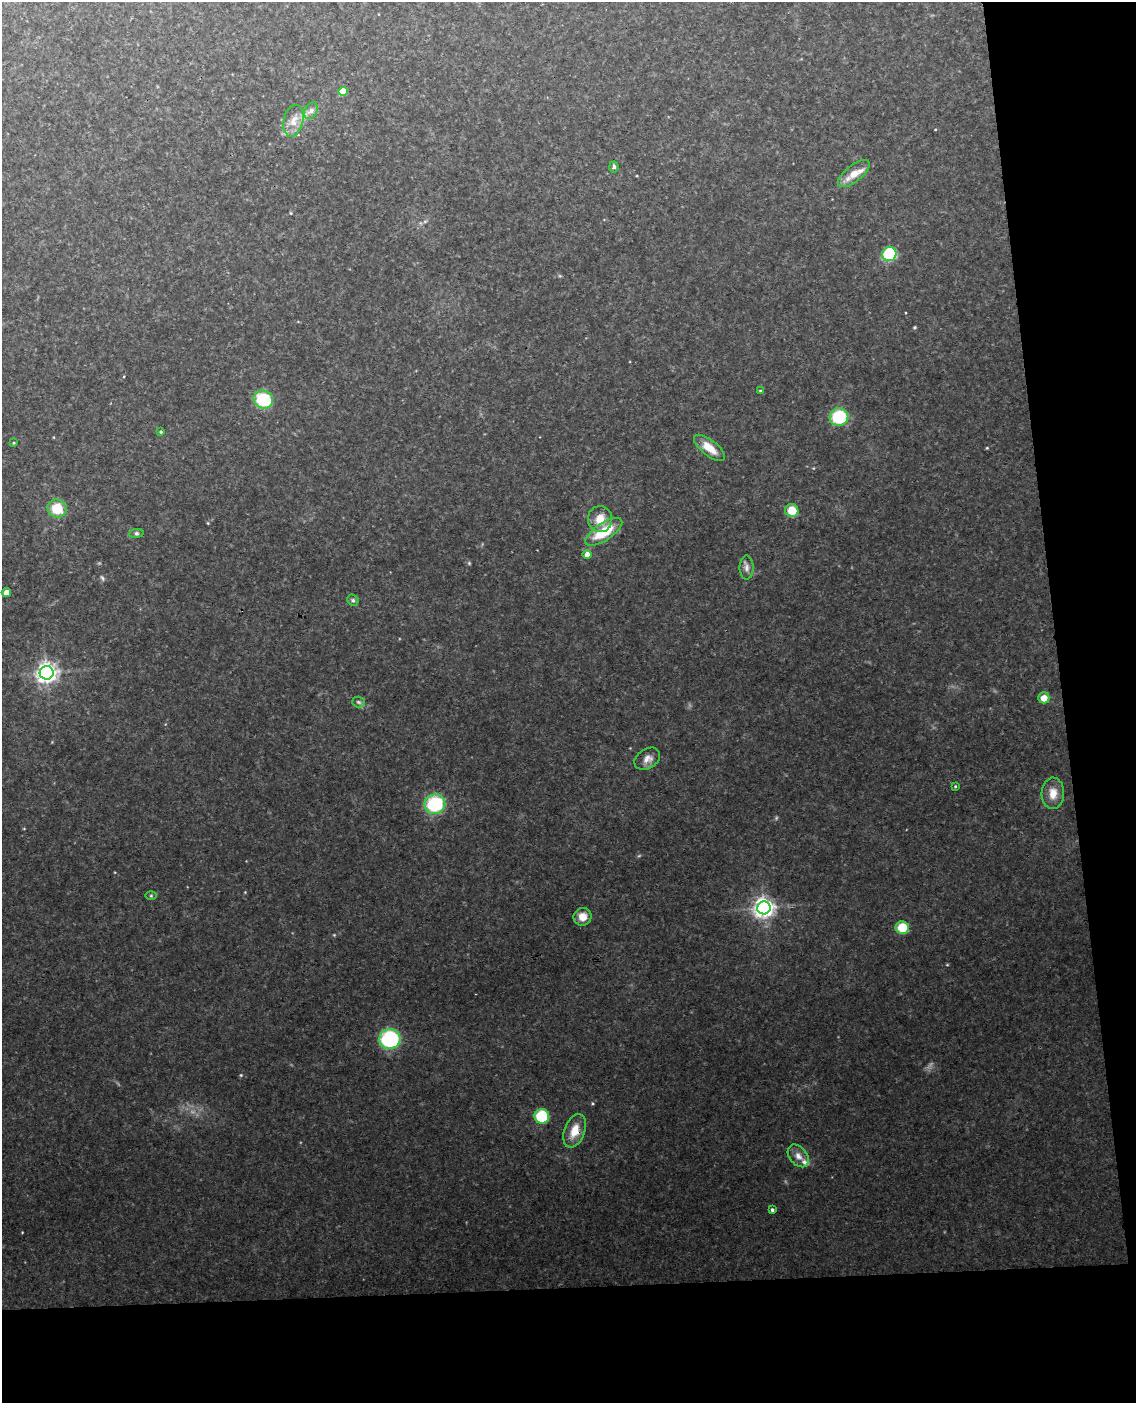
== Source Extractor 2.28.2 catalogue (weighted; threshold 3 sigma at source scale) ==
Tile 12 of 4 x 3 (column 4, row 3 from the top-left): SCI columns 3463-4596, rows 243-1643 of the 4654 x 4584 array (HDU 1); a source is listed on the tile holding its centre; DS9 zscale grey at full resolution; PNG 1138 x 1405 px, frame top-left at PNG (2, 2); each listed source drawn as its Kron ellipse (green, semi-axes under 4 px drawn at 4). Shown black and unused: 15% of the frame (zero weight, under 3 of 4 exposures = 6% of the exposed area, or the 3 px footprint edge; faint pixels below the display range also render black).
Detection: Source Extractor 2.28.2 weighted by HDU 2 'WHT'; one run over the whole footprint, this tile lists its part. Background 0.153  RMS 0.0097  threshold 0.0435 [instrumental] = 3 sigma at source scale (4.5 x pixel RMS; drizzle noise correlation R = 1.50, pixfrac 1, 0.05/0.05 arcsec/px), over >= 5 px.
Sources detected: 38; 1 inside a brighter listed object's ellipse — not listed separately; the other 37 listed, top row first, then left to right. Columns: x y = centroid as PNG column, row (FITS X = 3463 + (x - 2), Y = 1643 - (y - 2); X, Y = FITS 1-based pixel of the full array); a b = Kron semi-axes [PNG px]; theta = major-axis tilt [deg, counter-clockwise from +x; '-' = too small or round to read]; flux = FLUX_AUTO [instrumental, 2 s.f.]
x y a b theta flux
343 91 4 4 - 22
311 111 9 6 63 3.5
293 121 16 9 78 9.2
614 167 5 4 - 1.6
854 173 19 8 38 12
889 254 7 7 - 60
760 391 3 3 - 0.79
263 400 10 9 - 40
839 417 9 9 - 45
161 432 4 3 - 0.99
14 443 4 3 - 0.73
709 448 18 8 -38 13
57 508 9 9 - 23
792 510 6 6 - 16
600 519 13 12 - 11
604 532 21 8 34 28
136 533 7 4 8 1.5
587 554 4 4 - 6.8
746 568 12 7 -90 3.9
6 592 4 4 - 6
353 600 6 5 - 1.7
47 673 7 6 - 440
1044 698 5 5 - 9.5
358 702 6 5 - 1.7
647 759 14 9 33 5.7
955 786 3 3 - 0.76
1053 793 16 11 87 10
435 804 10 9 - 60
151 896 6 4 0 1.1
764 908 6 6 - 500
582 917 9 8 - 8.7
902 928 6 6 - 21
390 1039 10 10 - 87
542 1116 7 7 - 43
575 1131 17 10 69 14
798 1156 13 8 -50 6.2
772 1210 3 3 - 1.7
Overlapping masked pixels (flux is a lower limit): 1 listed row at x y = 575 1131